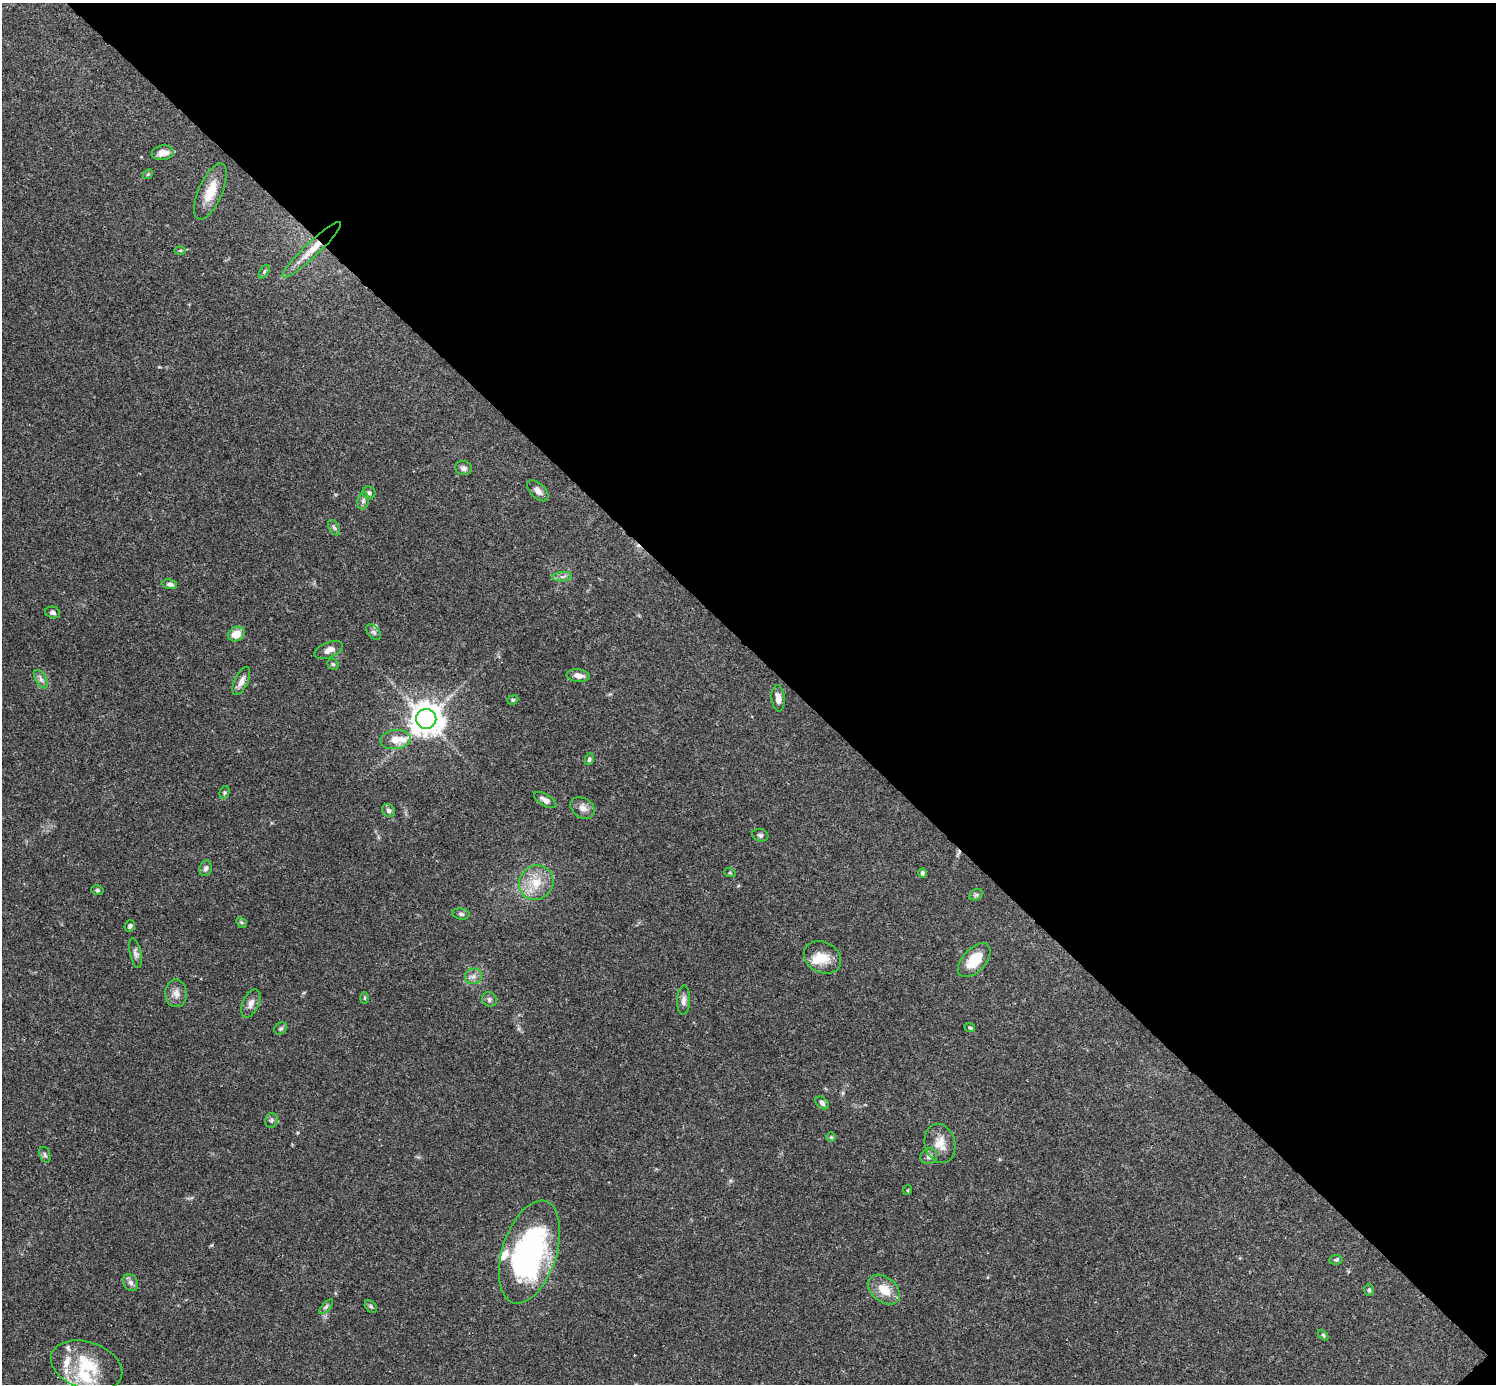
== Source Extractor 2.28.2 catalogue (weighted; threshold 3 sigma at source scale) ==
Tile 8 of 4 x 4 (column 4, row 2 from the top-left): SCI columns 4485-5978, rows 2920-4301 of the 5982 x 5981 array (HDU 1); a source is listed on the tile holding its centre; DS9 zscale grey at full resolution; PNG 1498 x 1386 px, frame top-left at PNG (2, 3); each listed source drawn as its Kron ellipse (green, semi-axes under 4 px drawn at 4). Shown black and unused: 47% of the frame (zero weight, under 3 of 4 exposures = <1% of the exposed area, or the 3 px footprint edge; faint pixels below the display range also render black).
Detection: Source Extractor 2.28.2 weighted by HDU 2 'WHT'; one run over the whole footprint, this tile lists its part. Background 0.0409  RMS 0.0027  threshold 0.0119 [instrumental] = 3 sigma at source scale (4.5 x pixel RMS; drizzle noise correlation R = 1.50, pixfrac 1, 0.05/0.05 arcsec/px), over >= 5 px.
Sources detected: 75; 8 inside a brighter listed object's ellipse — not listed separately; the other 67 listed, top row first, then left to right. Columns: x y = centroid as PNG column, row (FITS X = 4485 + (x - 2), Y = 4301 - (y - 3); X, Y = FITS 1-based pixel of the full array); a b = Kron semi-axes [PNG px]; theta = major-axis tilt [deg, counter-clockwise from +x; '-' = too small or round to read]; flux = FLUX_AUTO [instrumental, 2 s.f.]
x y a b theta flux
163 153 11 7 8 2.3
148 174 5 4 - 0.35
210 192 30 12 67 5.8
180 250 6 4 0 0.36
312 250 39 7 43 4.8
264 272 7 4 58 0.47
463 468 8 7 - 0.89
538 491 13 7 -45 1.6
369 493 6 6 - 0.59
363 501 8 5 81 0.73
334 528 8 5 -61 0.57
562 577 10 4 6 0.87
170 584 7 5 -12 0.86
53 612 7 6 - 0.7
373 632 9 6 -50 0.74
236 634 9 7 24 3
329 650 15 7 23 1.8
333 664 6 5 - 0.37
578 676 11 6 -7 1.8
41 679 10 5 -60 0.92
241 681 15 6 66 1.7
778 698 13 6 -85 1.8
513 700 6 4 22 0.39
426 719 10 10 - 420
395 739 15 9 9 3.4
589 759 6 4 78 0.51
225 793 6 5 - 0.41
545 800 12 5 -30 1.3
583 808 13 10 -31 1.8
388 810 7 5 -45 0.72
760 835 8 6 -18 0.62
206 868 8 6 73 0.86
730 873 6 3 -18 0.27
922 873 4 4 - 0.68
536 883 18 16 44 5.7
97 890 6 5 - 0.43
976 895 7 5 29 0.56
461 914 9 5 -8 0.7
241 922 6 4 -44 0.42
130 926 6 5 - 0.55
135 953 15 6 -77 1
822 957 19 15 -28 4.4
974 960 20 11 47 6.6
473 976 9 7 19 1.2
176 993 14 11 -89 1.8
365 998 5 3 - 0.28
489 999 8 7 - 0.7
684 1000 14 6 88 1.3
251 1003 15 8 66 1.5
970 1028 5 4 - 0.42
281 1029 7 5 35 0.5
822 1103 7 5 -45 0.82
271 1120 7 6 - 0.63
831 1137 5 5 - 0.4
940 1143 20 15 -75 3.8
45 1155 8 5 -72 0.53
929 1156 8 7 - 1
908 1190 5 3 - 0.23
530 1252 53 27 72 58
1336 1260 7 4 7 0.42
131 1283 9 7 -57 1.1
884 1290 18 12 -40 4.8
1369 1290 6 5 - 0.43
371 1306 7 5 -48 0.48
326 1307 9 4 48 0.59
1323 1335 6 3 -46 0.32
86 1365 37 23 -19 13
Overlapping masked pixels (flux is a lower limit): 1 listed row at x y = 312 250